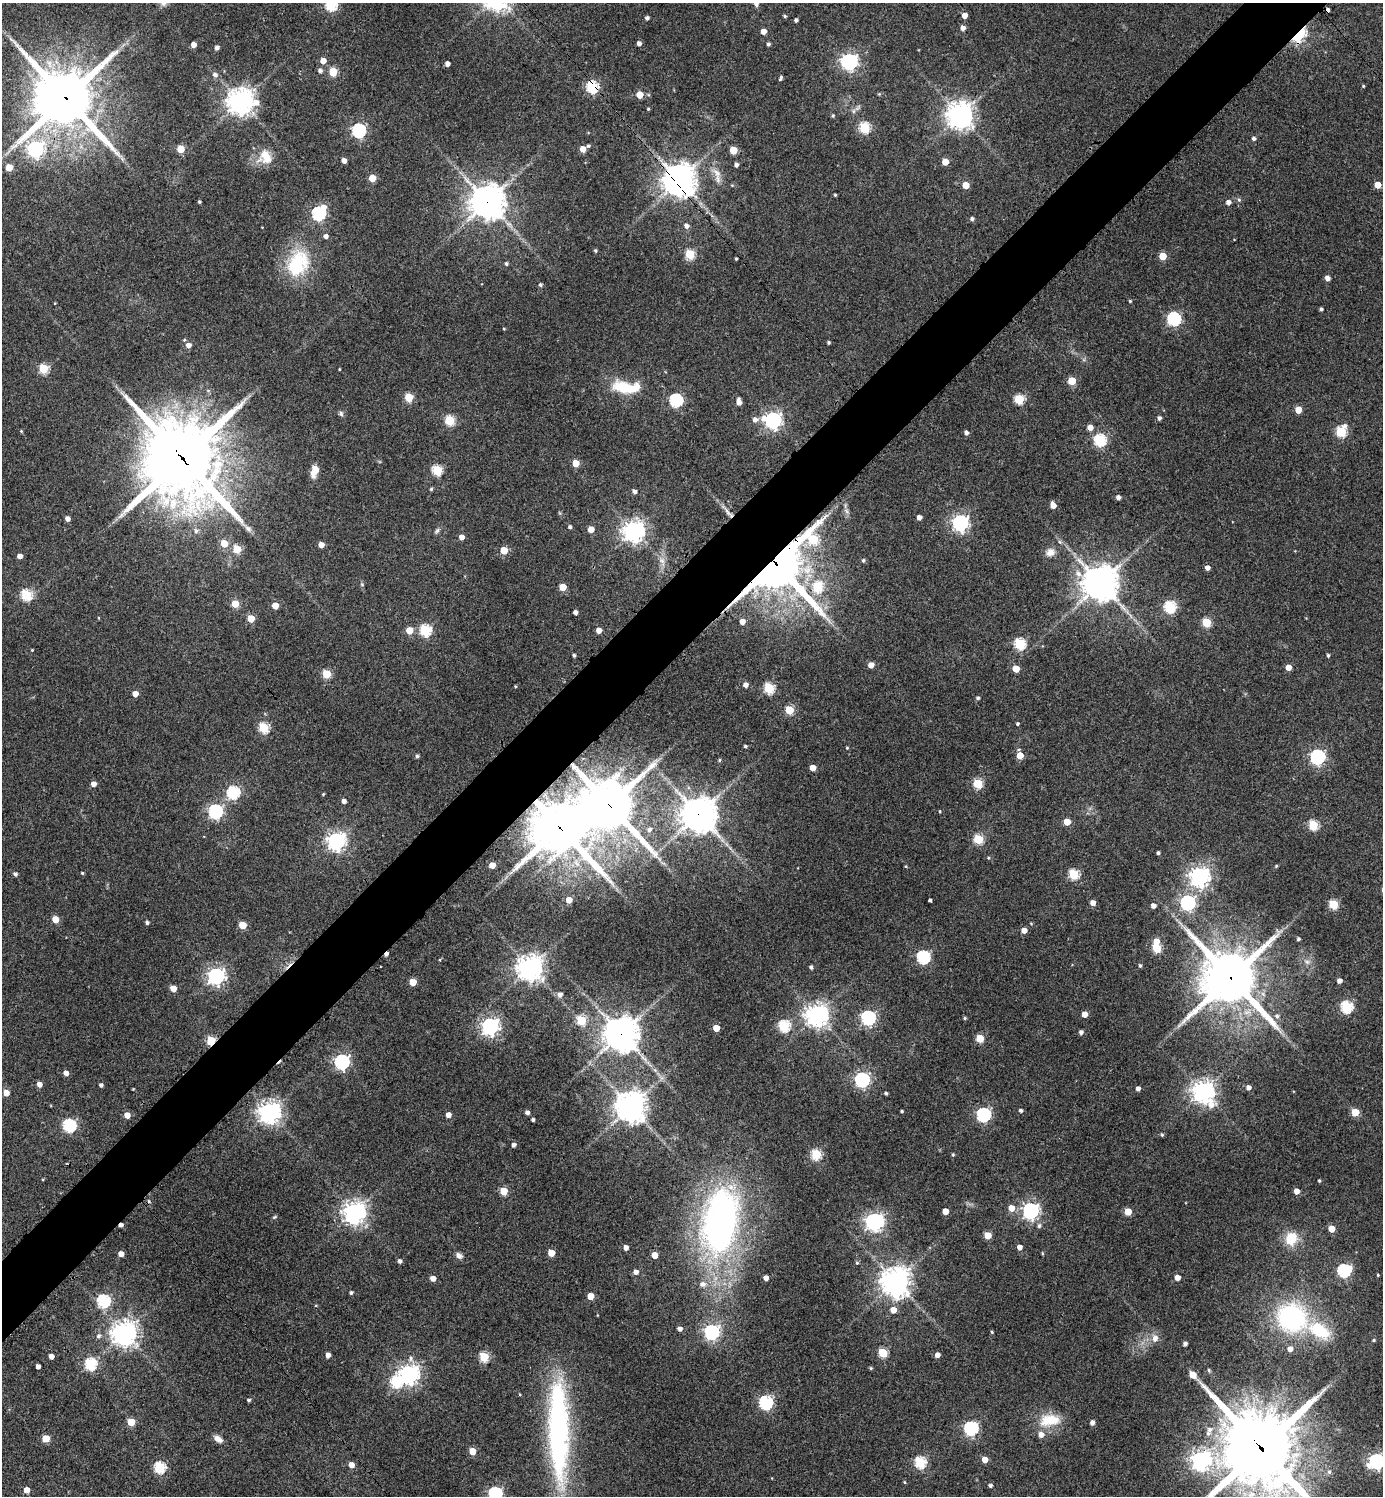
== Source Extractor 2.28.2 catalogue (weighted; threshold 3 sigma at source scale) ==
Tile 10 of 4 x 4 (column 2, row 3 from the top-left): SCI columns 1685-3065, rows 1501-2994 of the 5989 x 5991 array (HDU 1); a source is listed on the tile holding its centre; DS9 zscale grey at full resolution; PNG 1385 x 1498 px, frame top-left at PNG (2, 3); no overlay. Shown black and unused: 5% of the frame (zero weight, under 3 of 4 exposures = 1% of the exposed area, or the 3 px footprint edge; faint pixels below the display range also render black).
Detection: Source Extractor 2.28.2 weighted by HDU 2 'WHT'; one run over the whole footprint, this tile lists its part. Background 0.0624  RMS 0.0053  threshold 0.024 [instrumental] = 3 sigma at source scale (4.5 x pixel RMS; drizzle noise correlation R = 1.50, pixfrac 1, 0.05/0.05 arcsec/px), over >= 5 px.
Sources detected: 343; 6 cosmic-ray / hot-pixel residue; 1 long thin detection or spike segment (spike, bleed or trail) — not listed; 4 inside a brighter listed object's ellipse — not listed separately; the other 332 listed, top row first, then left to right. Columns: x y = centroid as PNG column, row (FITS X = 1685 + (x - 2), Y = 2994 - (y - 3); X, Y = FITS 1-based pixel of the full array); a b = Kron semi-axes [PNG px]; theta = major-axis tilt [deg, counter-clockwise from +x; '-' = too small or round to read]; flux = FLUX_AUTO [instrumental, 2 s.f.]
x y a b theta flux
756 4 7 5 -71 2.1
331 5 6 6 - 55
1328 10 3 3 - 22
964 15 4 4 - 4.2
785 16 4 3 - 0.75
647 18 4 3 - 1.3
796 20 4 4 - 1.2
963 28 5 4 - 2.7
763 31 4 4 - 4.1
1299 35 11 6 46 78
639 43 4 4 - 2.2
768 44 4 4 - 1.1
193 45 4 4 - 3.7
217 48 4 4 - 2
323 61 5 5 - 5.3
849 62 7 6 - 190
447 64 4 4 - 2.9
320 71 5 5 - 1.6
333 72 5 5 - 22
215 74 7 6 - 1.8
781 78 5 3 - 0.97
1363 86 3 3 - 0.56
592 87 6 5 - 66
640 95 5 5 - 9.6
66 98 21 20 - 3100
241 102 9 8 - 600
648 109 4 3 - 0.53
854 111 7 4 89 1.2
960 115 9 8 - 570
833 116 5 4 - 0.77
865 128 5 5 - 46
359 130 6 6 - 97
1254 138 5 4 - 1.5
588 146 5 4 - 0.82
35 149 7 6 - 170
181 149 5 5 - 14
583 149 5 5 - 5.6
733 150 5 5 - 16
265 157 19 18 - 10
344 161 4 4 - 3.1
945 162 5 5 - 7.1
736 165 4 4 - 1.9
9 167 5 5 - 8.8
717 173 18 8 -40 4.5
372 178 5 5 - 12
679 180 10 10 - 970
732 185 6 3 -19 0.51
966 185 5 5 - 8.7
1377 185 5 5 - 8.9
835 195 3 3 - 0.66
1239 200 5 5 - 0.94
199 202 3 3 - 0.87
487 202 11 11 - 930
1228 202 5 5 - 2.5
318 213 7 6 - 88
972 219 5 4 - 1.4
686 226 6 5 - 2.3
326 236 5 5 - 2.1
595 250 4 4 - 0.85
690 254 5 5 - 30
1163 256 5 5 - 14
506 263 5 4 - 0.93
297 264 32 24 68 38
1327 278 5 4 - 3
540 285 4 4 - 1
1130 301 4 4 - 0.68
55 303 3 2 - 0.41
1321 309 4 3 - 1
1174 319 6 6 - 98
504 329 4 3 - 0.45
184 340 5 4 - 0.71
828 342 3 3 - 0.88
188 345 5 5 - 3.1
43 369 5 5 - 32
339 369 4 2 - 0.41
1072 381 5 5 - 16
625 388 31 14 -17 19
409 397 5 5 - 21
1019 399 5 5 - 36
676 400 6 6 - 83
739 402 7 4 -85 3.9
1298 410 5 5 - 8.7
341 413 7 6 - 1.3
1159 418 4 4 - 1.6
449 420 5 5 - 33
755 420 7 7 - 2.4
773 420 7 6 - 200
1090 427 5 5 - 4.1
21 431 4 4 - 0.55
1341 431 6 5 - 41
966 433 5 4 - 1.8
1100 440 6 6 - 69
182 458 31 28 -59 4300
576 463 5 5 - 9.1
437 470 5 5 - 37
315 471 13 7 71 6.5
431 489 4 4 - 0.77
634 491 5 4 - 1.7
1118 497 4 4 - 2.2
1053 505 6 4 -72 5.2
846 511 9 5 -46 1.6
919 517 4 4 - 3
67 519 4 4 - 2.9
960 523 6 6 - 200
570 527 5 4 - 1.1
591 529 5 5 - 6.5
196 531 7 6 - 1.6
437 531 9 5 57 1.2
634 531 7 7 - 390
461 537 4 4 - 3.7
813 539 18 10 79 41
1060 542 5 5 - 0.97
224 543 6 5 - 8.8
321 545 4 4 - 5
237 549 5 5 - 18
504 550 5 5 - 13
1050 552 12 10 21 3.9
20 556 4 4 - 3.2
863 560 5 4 - 1.1
662 561 16 8 -70 4.4
776 564 16 15 - 2900
1207 568 5 4 - 2.6
1100 583 11 11 - 1100
362 584 5 5 - 0.75
563 587 5 5 - 12
818 587 6 5 - 37
26 595 6 5 - 48
235 604 5 5 - 12
275 606 5 5 - 8.5
1170 607 6 6 - 65
575 612 4 4 - 2
251 618 5 5 - 12
742 622 5 4 - 3.9
1207 622 5 5 - 29
409 630 5 5 - 12
425 630 6 5 - 53
599 630 4 4 - 4.7
1020 644 6 5 - 55
32 650 4 3 - 0.45
574 655 3 3 - 1
1328 655 4 3 - 0.87
871 665 5 5 - 4.6
1288 667 4 4 - 5.1
1016 669 5 5 - 10
327 674 5 5 - 22
745 685 5 5 - 2.8
769 688 5 5 - 44
135 694 4 4 - 5.2
978 698 4 4 - 1.1
789 710 5 5 - 24
1017 724 3 3 - 0.76
263 728 5 5 - 41
745 746 4 3 - 0.85
847 748 4 3 - 0.52
1020 755 5 5 - 10
417 756 5 4 - 1.1
1317 757 6 6 - 140
719 760 5 4 - 0.67
813 768 4 4 - 6
978 783 5 5 - 30
93 784 4 4 - 3.9
233 792 6 6 - 73
323 794 3 3 - 0.59
344 801 4 4 - 2.4
609 805 18 15 -45 2800
215 811 6 6 - 110
940 811 3 3 - 0.53
698 814 11 10 - 950
1067 822 5 5 - 9.5
1313 825 5 5 - 36
560 827 19 17 -36 3300
649 829 7 7 - 2.3
978 839 5 5 - 33
336 841 7 7 - 250
1158 853 3 3 - 1.1
988 858 5 4 - 0.63
492 865 5 4 - 6.8
1276 866 4 3 - 0.6
82 873 4 3 - 0.63
15 874 5 4 - 1.3
1073 874 5 5 - 37
1199 876 7 7 - 320
569 900 5 5 - 6.3
930 900 3 3 - 3.2
1093 903 5 4 - 3.7
1188 903 6 6 - 130
1333 904 5 5 - 32
1153 906 4 4 - 2.9
55 919 5 5 - 11
147 923 4 4 - 1.2
243 925 5 5 - 13
1024 930 5 4 - 4.4
1298 939 3 3 - 1.2
1156 942 5 5 - 6.9
1157 948 5 5 - 25
923 957 6 6 - 89
1307 962 7 6 - 1.7
1140 966 5 4 - 0.95
811 967 4 3 - 1.3
530 968 8 8 - 590
216 976 6 6 - 210
1231 978 19 17 -40 3000
1339 981 4 4 - 2.6
413 982 5 5 - 11
173 988 5 4 - 6.4
560 995 6 5 - 2.4
1346 1007 6 5 - 64
1085 1014 4 4 - 5.5
817 1015 7 7 - 460
1277 1016 6 5 - 1.2
868 1018 6 6 - 120
965 1018 5 4 - 0.76
581 1021 5 5 - 29
490 1026 7 6 - 230
784 1026 6 6 - 50
716 1028 5 5 - 9.2
1081 1032 4 4 - 1.8
621 1034 11 11 - 1000
980 1038 5 5 - 18
211 1041 5 5 - 32
342 1062 7 7 - 100
655 1070 7 5 -45 1.3
66 1073 4 4 - 3.2
862 1080 6 6 - 130
39 1084 4 4 - 4
101 1085 4 4 - 1.6
1249 1087 5 4 - 2.7
133 1089 3 2 - 0.37
1138 1089 4 4 - 2.2
1203 1092 8 7 - 460
6 1093 5 4 - 5.7
886 1093 4 4 - 0.88
631 1107 10 10 - 680
1021 1110 4 4 - 1.4
902 1111 3 3 - 0.71
269 1112 7 7 - 430
527 1112 4 4 - 2
1355 1112 5 5 - 13
127 1115 5 4 - 5.9
448 1115 4 4 - 3.8
983 1115 6 6 - 110
533 1120 3 3 - 1.2
69 1125 6 6 - 80
1162 1135 5 4 - 0.79
514 1145 5 4 - 1.7
816 1154 5 5 - 41
953 1155 4 3 - 0.68
43 1179 4 3 - 0.47
1319 1181 4 3 - 0.68
504 1191 5 5 - 17
1296 1191 4 4 - 4.7
1011 1208 5 5 - 6.9
945 1211 4 4 - 7.1
1030 1211 6 6 - 190
1128 1211 5 5 - 12
354 1213 7 7 - 440
274 1217 7 4 27 0.76
720 1221 64 33 81 240
874 1222 8 6 12 240
1039 1226 6 5 - 1.3
1332 1229 5 5 - 9.5
988 1235 5 5 - 11
1291 1238 14 12 72 14
1019 1247 4 4 - 3.6
626 1248 4 4 - 3.3
551 1253 5 4 - 9.5
1042 1253 5 3 - 0.52
121 1254 4 4 - 4.4
655 1255 5 4 - 7
459 1256 9 6 -36 2.2
400 1261 5 4 - 1.5
857 1263 5 4 - 0.74
1344 1270 7 6 - 81
636 1272 5 5 - 3.1
1378 1275 4 3 - 0.56
433 1278 4 4 - 4.3
766 1278 4 4 - 3.3
1177 1278 4 4 - 5.4
895 1281 10 9 - 680
703 1284 8 7 - 2.9
351 1293 4 4 - 1
590 1296 5 5 - 10
103 1301 6 6 - 70
316 1306 4 3 - 0.48
893 1310 5 5 - 7.7
597 1315 3 2 - 0.32
1292 1318 24 22 -33 91
680 1329 5 4 - 2.2
1319 1330 29 16 -31 23
712 1332 6 6 - 140
992 1332 4 3 - 0.57
124 1333 8 8 - 570
99 1336 6 6 - 1.6
1155 1339 8 7 - 3.6
1374 1340 5 4 - 0.73
1185 1344 4 4 - 2
1290 1349 6 6 - 2.9
883 1353 5 5 - 29
328 1355 4 4 - 2.9
937 1355 4 4 - 3.9
51 1356 4 4 - 3.4
484 1357 5 5 - 35
90 1364 6 6 - 52
38 1366 4 4 - 2.7
871 1368 4 4 - 0.66
409 1374 7 7 - 310
1193 1375 5 5 - 11
396 1382 6 6 - 46
249 1400 4 3 - 1.1
766 1403 6 6 - 95
1050 1420 24 14 6 16
131 1422 5 5 - 16
1092 1423 5 4 - 2.6
971 1428 6 6 - 110
558 1430 113 21 -89 140
1210 1430 7 7 - 1.9
1041 1435 6 6 - 3.8
46 1439 5 5 - 14
218 1439 11 7 -34 3.3
1261 1448 26 24 -58 5400
472 1451 5 5 - 11
985 1460 5 5 - 5.3
1201 1460 7 7 - 310
1377 1461 7 6 - 160
920 1462 6 5 - 57
351 1465 5 4 - 4.6
159 1467 6 5 - 54
1329 1472 7 6 - 1.7
905 1482 4 4 - 0.56
990 1485 4 4 - 1.4
27 1490 5 4 - 6.1
495 1494 6 6 - 110
Overlapping masked pixels (flux is a lower limit): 17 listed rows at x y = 1328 10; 1299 35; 592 87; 66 98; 35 149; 679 180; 487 202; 182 458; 813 539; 776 564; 609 805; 698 814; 560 827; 1231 978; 621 1034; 211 1041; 1261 1448
Isophote crosses this tile's border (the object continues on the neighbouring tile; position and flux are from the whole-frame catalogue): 5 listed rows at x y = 756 4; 331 5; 1261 1448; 1377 1461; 495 1494